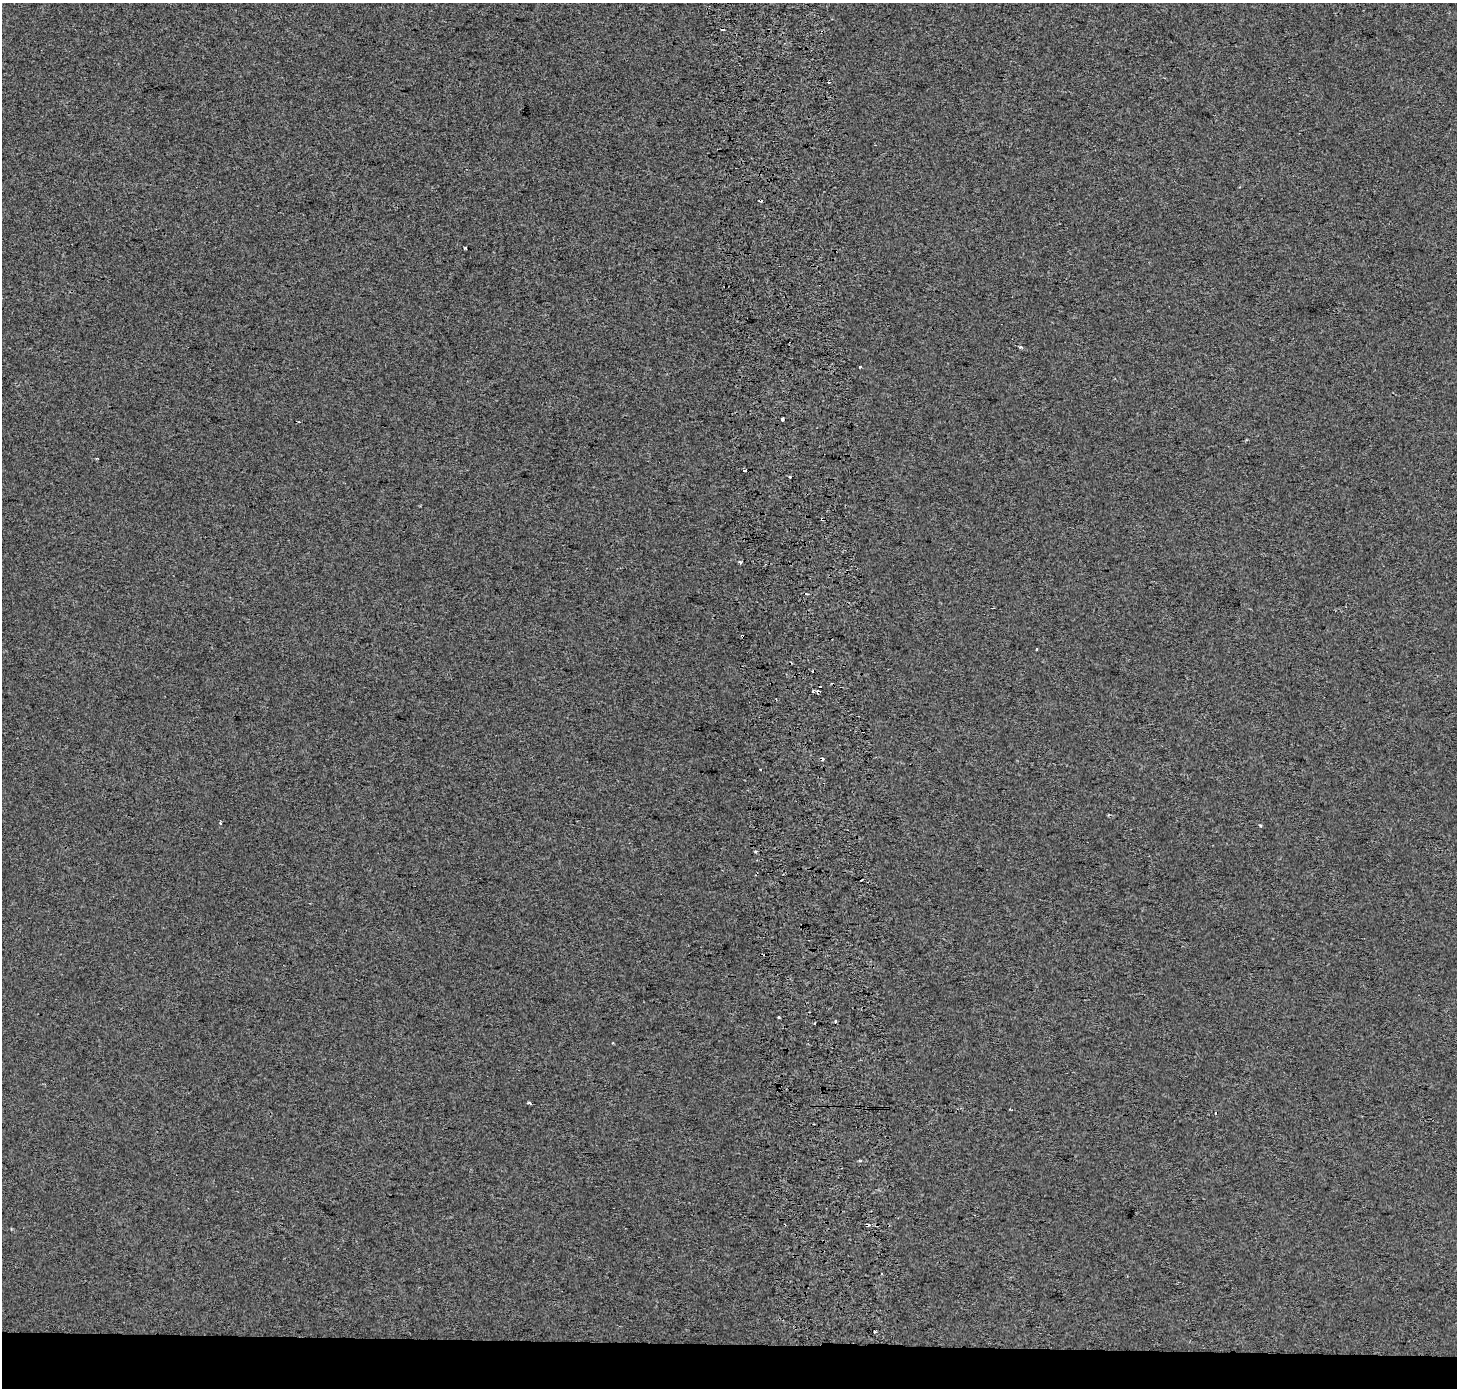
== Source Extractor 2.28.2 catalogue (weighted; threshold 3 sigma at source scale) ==
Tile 8 of 3 x 3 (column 2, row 3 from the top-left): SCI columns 1528-2982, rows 1-1386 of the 4510 x 4167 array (HDU 1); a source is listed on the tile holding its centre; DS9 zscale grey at full resolution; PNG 1459 x 1390 px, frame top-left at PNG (2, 3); no overlay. Shown black and unused: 3% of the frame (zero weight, under 2 of 3 exposures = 2% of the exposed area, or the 3 px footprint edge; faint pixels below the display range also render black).
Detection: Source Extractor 2.28.2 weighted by HDU 2 'WHT'; one run over the whole footprint, this tile lists its part. Background 0.00625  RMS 0.0067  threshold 0.0303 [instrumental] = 3 sigma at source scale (4.5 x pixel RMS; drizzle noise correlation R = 1.50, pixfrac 1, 0.0396/0.0396 arcsec/px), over >= 5 px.
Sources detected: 29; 10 cosmic-ray / hot-pixel residue — not listed; the other 19 listed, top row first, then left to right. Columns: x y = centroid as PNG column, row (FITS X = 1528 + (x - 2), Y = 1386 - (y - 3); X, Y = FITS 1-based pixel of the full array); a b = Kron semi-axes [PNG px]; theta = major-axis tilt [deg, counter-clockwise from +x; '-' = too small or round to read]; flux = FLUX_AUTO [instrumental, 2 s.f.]
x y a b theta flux
829 82 3 2 - 1.3
465 248 3 3 - 1.5
1020 347 4 3 - 1.3
860 367 3 3 - 1.2
782 419 3 3 - 9.5
299 422 4 3 - 0.59
744 470 3 3 - 5.3
790 477 3 3 - 3.1
822 519 3 3 - 4.4
740 562 4 3 - 1.3
818 691 3 3 - 2.4
760 769 3 3 - 1.5
221 823 3 3 - 1.9
1260 825 3 3 - 1.8
756 852 3 3 - 0.91
778 1018 3 3 - 2.2
836 1022 3 3 - 2.2
814 1023 3 2 - 0.97
529 1103 4 3 - 3.9
Overlapping masked pixels (flux is a lower limit): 1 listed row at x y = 822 519